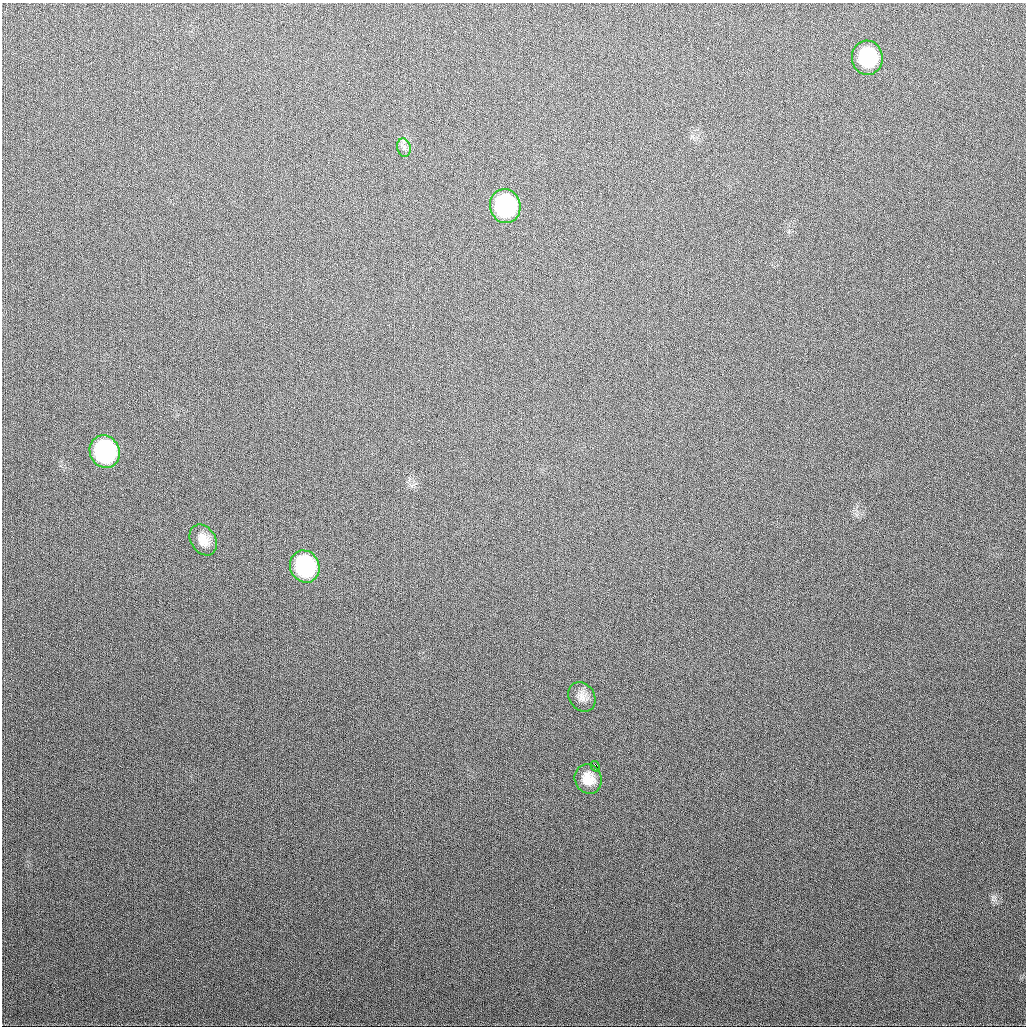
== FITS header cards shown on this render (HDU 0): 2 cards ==
NAXIS1  =                 1024
NAXIS2  =                 1024

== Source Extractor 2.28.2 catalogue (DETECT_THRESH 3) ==
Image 1024 x 1024 px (HDU 0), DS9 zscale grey, 1 PNG px = 1 image px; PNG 1028 x 1028 px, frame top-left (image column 1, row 1024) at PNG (2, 3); each listed source drawn as its Kron ellipse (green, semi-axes under 4 px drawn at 4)
Background 339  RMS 13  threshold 37.6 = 3 sigma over >= 5 px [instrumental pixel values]
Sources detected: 9; all 9 listed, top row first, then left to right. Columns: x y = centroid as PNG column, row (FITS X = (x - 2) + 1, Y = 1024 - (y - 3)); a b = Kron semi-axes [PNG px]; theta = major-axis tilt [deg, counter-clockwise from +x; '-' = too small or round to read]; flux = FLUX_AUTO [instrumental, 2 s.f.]
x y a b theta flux
867 58 17 15 -83 54000
404 148 9 6 -76 3400
505 206 17 15 -76 110000
105 452 16 15 - 150000
203 540 16 12 -57 11000
305 566 16 14 -66 100000
582 697 16 12 -56 7900
595 766 5 3 - 20000
588 779 15 13 -66 13000